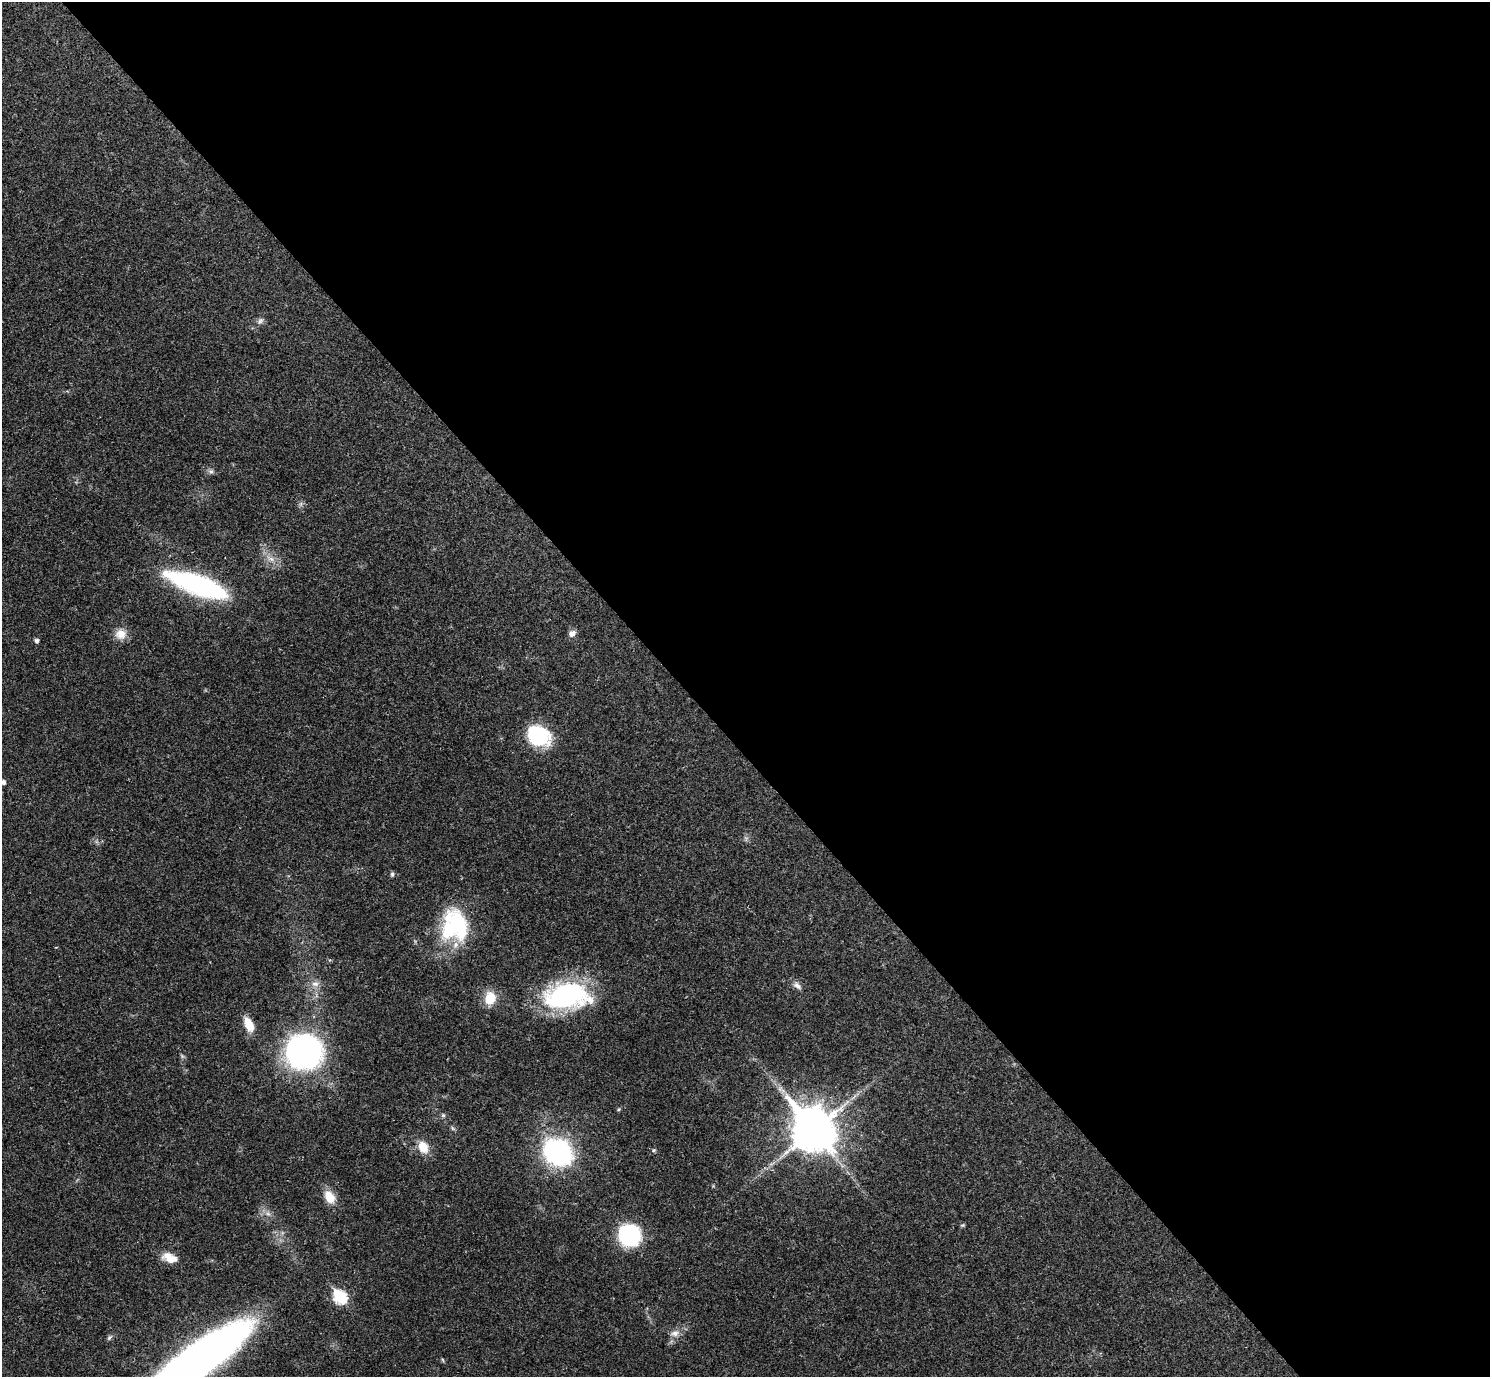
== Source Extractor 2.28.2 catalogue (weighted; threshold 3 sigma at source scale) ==
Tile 8 of 4 x 4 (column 4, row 2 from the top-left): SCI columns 4463-5950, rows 2905-4279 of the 5953 x 5950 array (HDU 1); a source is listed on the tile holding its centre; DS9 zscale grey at full resolution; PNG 1492 x 1379 px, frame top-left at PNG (2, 2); no overlay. Shown black and unused: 54% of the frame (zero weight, under 3 of 4 exposures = <1% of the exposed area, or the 3 px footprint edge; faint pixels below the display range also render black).
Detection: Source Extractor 2.28.2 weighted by HDU 2 'WHT'; one run over the whole footprint, this tile lists its part. Background 0.0361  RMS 0.0026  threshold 0.0118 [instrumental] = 3 sigma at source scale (4.5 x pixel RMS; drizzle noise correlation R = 1.50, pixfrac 1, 0.05/0.05 arcsec/px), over >= 5 px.
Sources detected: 36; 1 too faint to see at this stretch — not listed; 1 inside a brighter listed object's ellipse — not listed separately; the other 34 listed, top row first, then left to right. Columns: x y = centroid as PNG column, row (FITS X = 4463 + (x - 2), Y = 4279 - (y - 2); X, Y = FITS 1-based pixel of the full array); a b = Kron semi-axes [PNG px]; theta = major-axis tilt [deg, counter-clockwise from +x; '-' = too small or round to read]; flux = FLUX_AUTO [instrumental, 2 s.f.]
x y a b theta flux
260 321 11 6 49 0.97
211 471 7 4 0 0.61
271 559 12 6 -31 1.6
197 585 62 18 -20 45
572 633 9 7 32 1.4
121 634 14 13 - 3
36 641 5 4 - 0.78
539 736 23 18 -31 18
3 782 5 5 - 0.93
392 874 6 5 - 0.47
455 926 37 32 -88 25
315 984 11 8 -5 1.6
797 986 12 7 -39 1.3
566 996 44 25 2 44
490 998 16 12 75 5.1
249 1024 14 8 -66 4.6
303 1052 21 20 - 120
618 1109 5 4 - 0.35
443 1115 6 5 - 0.5
452 1128 6 4 -70 0.4
813 1130 17 14 -54 730
423 1147 14 11 -64 4.3
654 1150 5 5 - 0.48
557 1152 21 17 -38 56
329 1197 13 9 -62 4.7
268 1214 7 4 -19 0.68
963 1225 6 4 11 0.33
630 1235 16 15 - 34
172 1259 21 9 -7 3.1
340 1297 7 6 - 29
675 1333 11 10 - 1.8
109 1337 9 5 45 0.57
197 1360 101 24 36 250
443 1360 6 3 -70 0.28
Isophote crosses this tile's border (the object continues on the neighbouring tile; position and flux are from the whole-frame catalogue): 2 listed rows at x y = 3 782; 197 1360